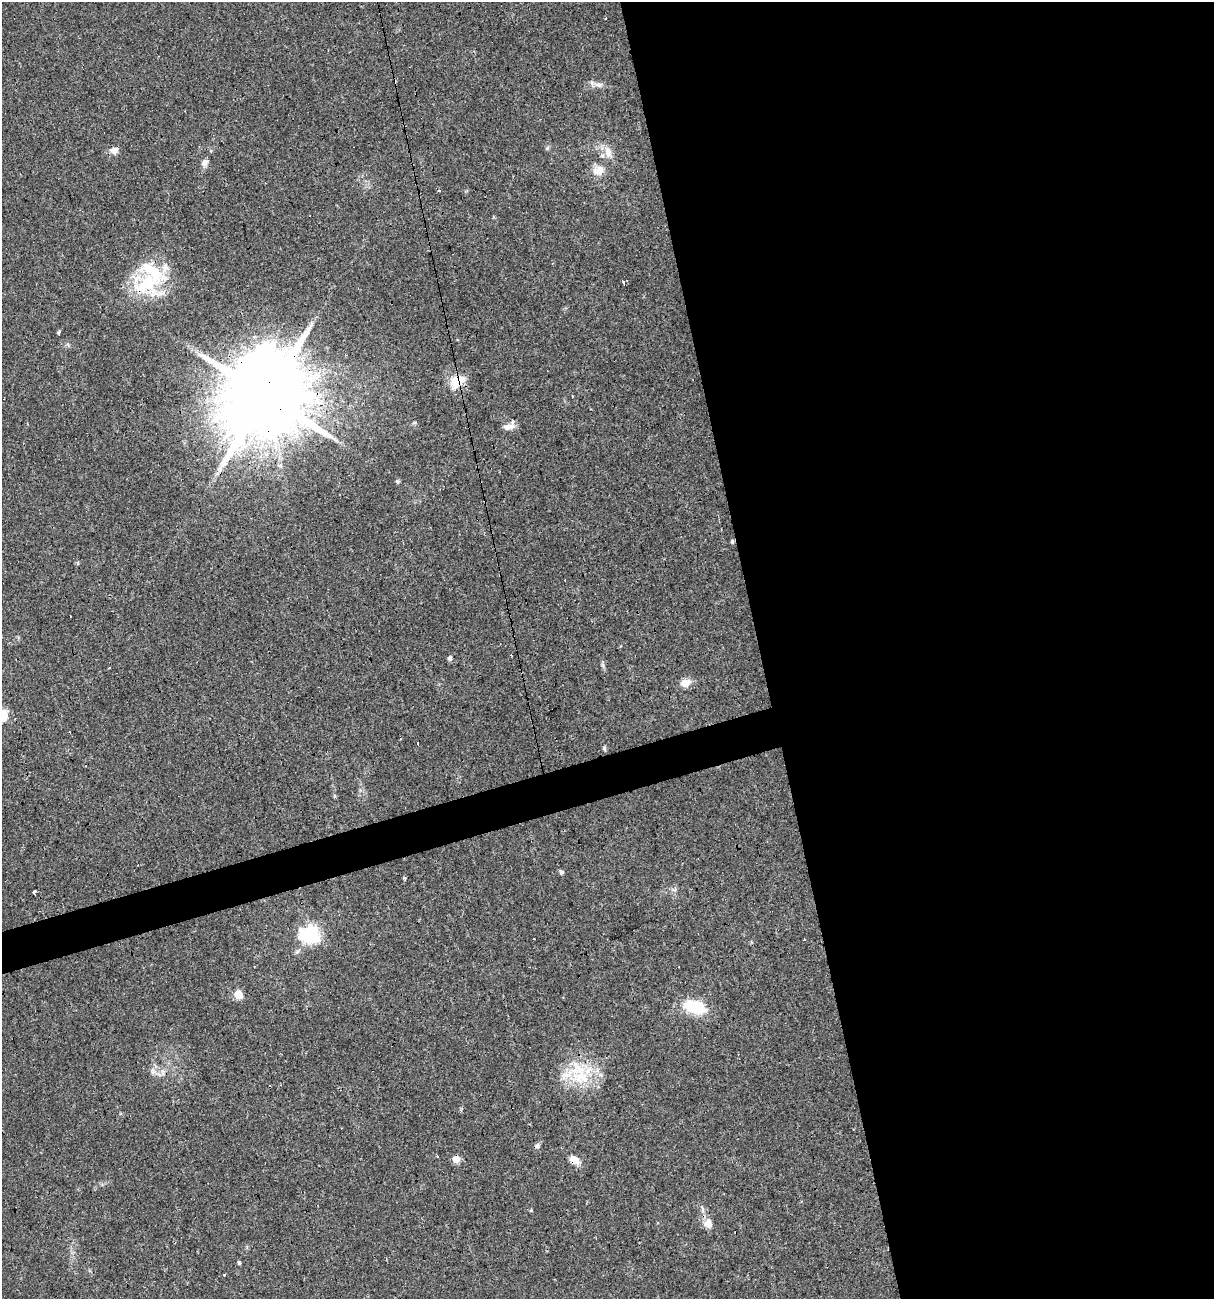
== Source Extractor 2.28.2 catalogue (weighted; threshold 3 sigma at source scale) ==
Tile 8 of 4 x 4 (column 4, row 2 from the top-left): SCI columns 3682-4893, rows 2594-3890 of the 4989 x 5186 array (HDU 1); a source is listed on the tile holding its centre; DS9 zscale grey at full resolution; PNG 1216 x 1301 px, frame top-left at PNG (2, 2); no overlay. Shown black and unused: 40% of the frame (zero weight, under 3 of 4 exposures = <1% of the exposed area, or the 3 px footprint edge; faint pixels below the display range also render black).
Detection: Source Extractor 2.28.2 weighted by HDU 2 'WHT'; one run over the whole footprint, this tile lists its part. Background 0.0332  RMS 0.0037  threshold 0.0168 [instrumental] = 3 sigma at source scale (4.5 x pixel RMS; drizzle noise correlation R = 1.50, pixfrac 1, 0.0396/0.0396 arcsec/px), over >= 5 px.
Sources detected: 53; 1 inside a brighter object's white glare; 9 cosmic-ray / hot-pixel residue — not listed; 5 inside a brighter listed object's ellipse — not listed separately; the other 38 listed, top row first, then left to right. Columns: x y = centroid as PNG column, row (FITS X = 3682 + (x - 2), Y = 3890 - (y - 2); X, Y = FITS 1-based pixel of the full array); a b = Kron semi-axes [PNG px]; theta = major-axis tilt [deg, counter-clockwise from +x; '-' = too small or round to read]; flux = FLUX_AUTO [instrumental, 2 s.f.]
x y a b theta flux
599 85 9 7 9 1.5
547 148 6 5 - 0.64
114 151 8 7 - 2.6
608 152 15 9 -72 3.2
205 163 11 7 71 1.7
598 171 16 13 20 3.8
623 281 3 3 - 2.3
148 283 46 33 10 25
311 324 7 4 71 0.78
59 332 4 3 - 1.9
457 380 24 14 26 6.4
266 396 22 20 82 6400
508 427 14 7 9 2.2
280 466 6 4 19 0.54
397 481 7 4 -59 0.53
732 542 5 4 - 0.7
450 658 5 5 - 1.1
685 683 12 8 18 3.7
2 716 13 11 -77 7
604 748 6 5 - 0.62
335 796 6 4 90 0.41
561 872 6 6 - 0.67
404 878 3 3 - 0.65
34 893 4 3 - 0.77
310 934 7 7 - 140
804 940 3 2 - 0.37
238 994 5 5 - 9.3
695 1007 21 11 -16 18
153 1072 9 8 - 1.7
580 1077 28 19 -12 16
537 1146 7 6 - 1
437 1157 3 2 - 0.52
456 1159 5 5 - 8.1
574 1160 11 7 -33 4.4
531 1210 5 4 - 0.37
708 1224 13 11 -58 3.1
239 1263 4 3 - 0.64
225 1274 3 3 - 1.8
Overlapping masked pixels (flux is a lower limit): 6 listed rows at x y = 148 283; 457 380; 266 396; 456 1159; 574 1160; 708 1224
Isophote crosses this tile's border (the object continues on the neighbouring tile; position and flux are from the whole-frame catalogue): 1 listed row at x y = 2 716